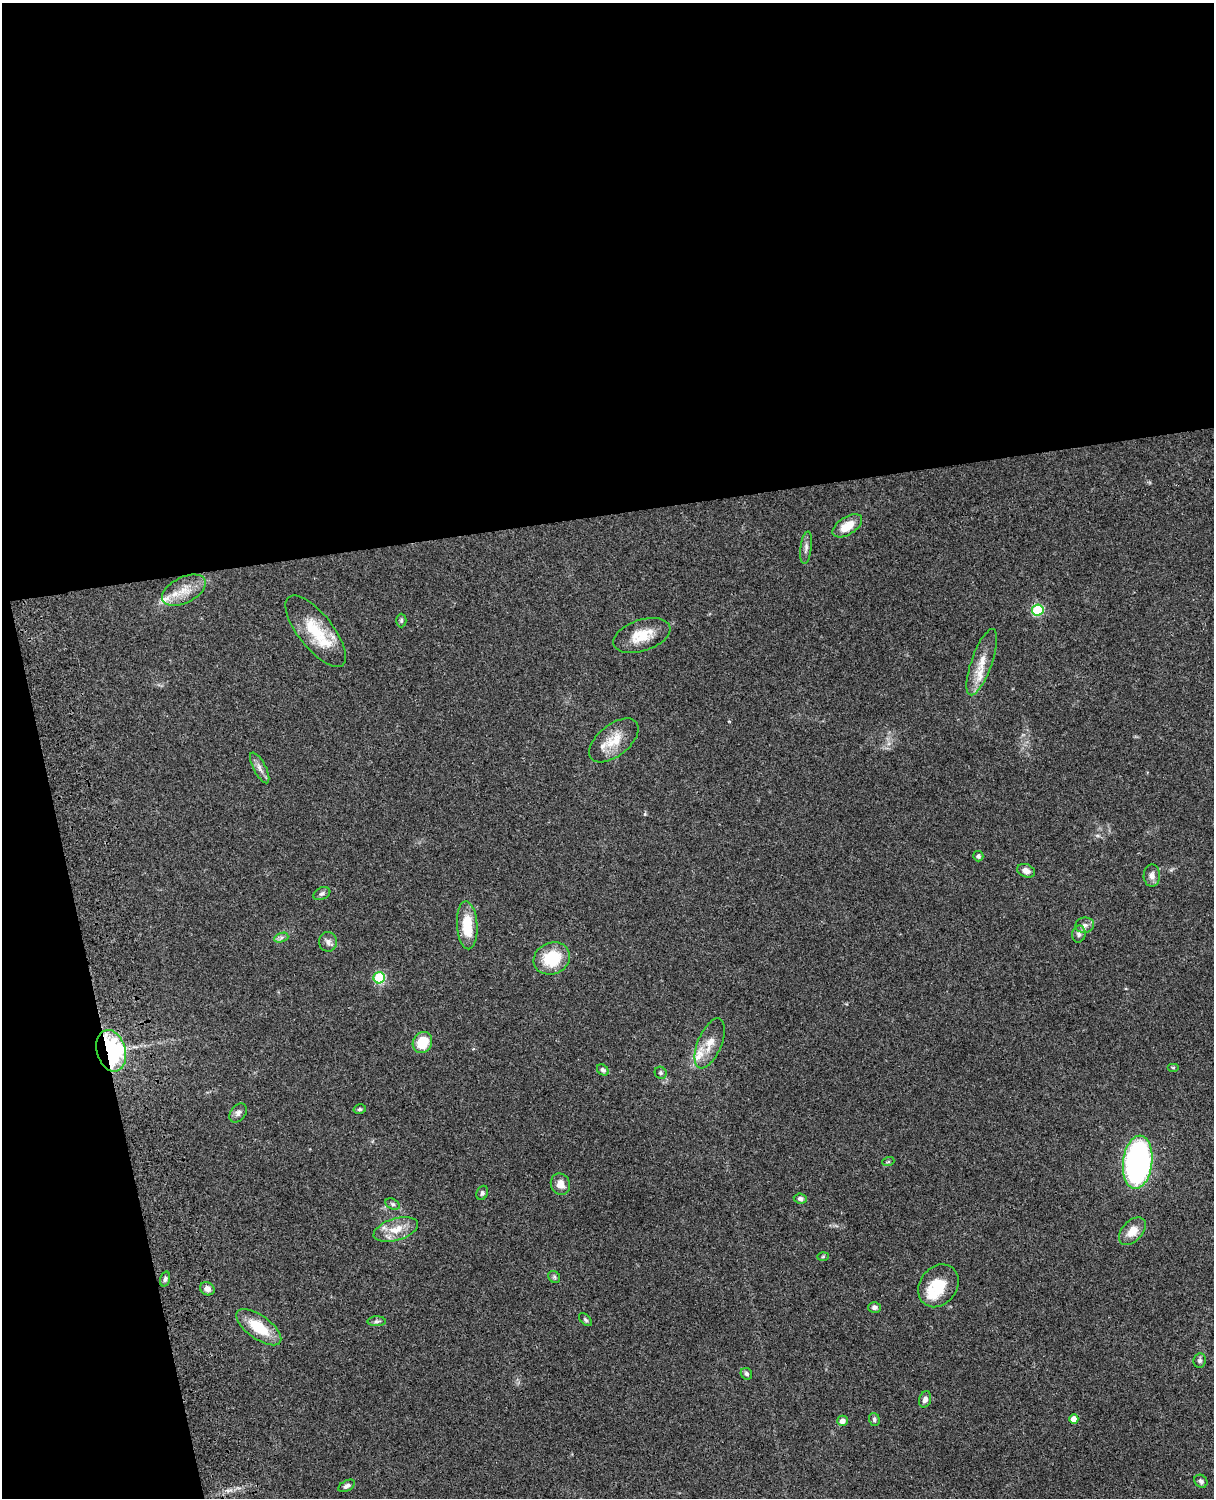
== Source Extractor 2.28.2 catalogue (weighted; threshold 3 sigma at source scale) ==
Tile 1 of 4 x 3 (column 1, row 1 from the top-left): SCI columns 121-1332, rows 3269-4764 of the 5088 x 4928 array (HDU 1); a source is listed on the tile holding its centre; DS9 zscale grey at full resolution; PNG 1216 x 1500 px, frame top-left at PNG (2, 3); each listed source drawn as its Kron ellipse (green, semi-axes under 4 px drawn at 4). Shown black and unused: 39% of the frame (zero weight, under 3 of 4 exposures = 6% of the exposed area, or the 3 px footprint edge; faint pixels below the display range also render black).
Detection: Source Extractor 2.28.2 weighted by HDU 2 'WHT'; one run over the whole footprint, this tile lists its part. Background 0.0768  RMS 0.0058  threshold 0.0259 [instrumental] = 3 sigma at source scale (4.5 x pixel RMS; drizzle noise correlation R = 1.50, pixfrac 1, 0.05/0.05 arcsec/px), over >= 5 px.
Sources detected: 59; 5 inside a brighter listed object's ellipse — not listed separately; the other 54 listed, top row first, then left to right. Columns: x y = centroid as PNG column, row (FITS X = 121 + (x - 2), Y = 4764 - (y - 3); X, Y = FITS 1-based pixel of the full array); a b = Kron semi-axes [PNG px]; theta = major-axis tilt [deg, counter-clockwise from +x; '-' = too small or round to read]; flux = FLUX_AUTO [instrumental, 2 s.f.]
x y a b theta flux
847 526 16 8 32 10
806 548 16 5 83 2.4
184 590 24 13 27 9.9
1038 610 6 5 - 38
401 620 7 5 89 0.95
316 631 43 17 -52 22
642 635 30 15 18 14
982 662 35 10 70 11
614 740 29 15 39 13
260 768 17 6 -62 3.2
978 856 5 5 - 1.1
1026 871 9 6 -21 3.4
1152 875 11 8 89 3.2
322 894 9 6 23 1.6
467 925 24 10 -86 16
1085 925 9 7 8 2.3
1079 934 8 7 - 1.8
281 938 7 4 20 1.4
328 942 10 9 - 2.5
552 958 18 15 24 21
379 978 5 5 - 35
422 1042 11 9 63 14
710 1043 26 12 67 8.8
111 1051 21 14 -74 86
1173 1067 6 4 0 0.63
603 1070 6 5 - 1.4
661 1073 6 5 - 1.3
360 1109 6 4 13 0.97
238 1113 10 7 53 2.5
888 1162 6 4 19 0.68
1138 1162 27 14 84 150
560 1184 11 9 -69 4.8
482 1193 7 5 63 1.2
800 1199 6 5 - 1.6
393 1204 7 5 -27 1.2
396 1229 23 11 17 9.6
1132 1231 16 10 47 7.4
823 1257 6 4 2 0.61
554 1277 6 5 - 1
165 1279 8 4 74 1.4
938 1286 23 18 53 15
207 1289 7 6 - 2.8
874 1307 6 5 - 1.6
585 1320 8 4 -45 1
377 1321 9 5 1 1.3
259 1327 26 11 -36 17
1200 1360 7 6 - 1.4
746 1374 6 5 - 1.4
925 1399 8 6 73 2.3
874 1419 6 5 - 1.1
1074 1419 5 4 - 3.9
842 1421 5 5 - 2.8
1201 1481 7 6 - 1.5
347 1486 9 5 29 1.7
Overlapping masked pixels (flux is a lower limit): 1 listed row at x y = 111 1051